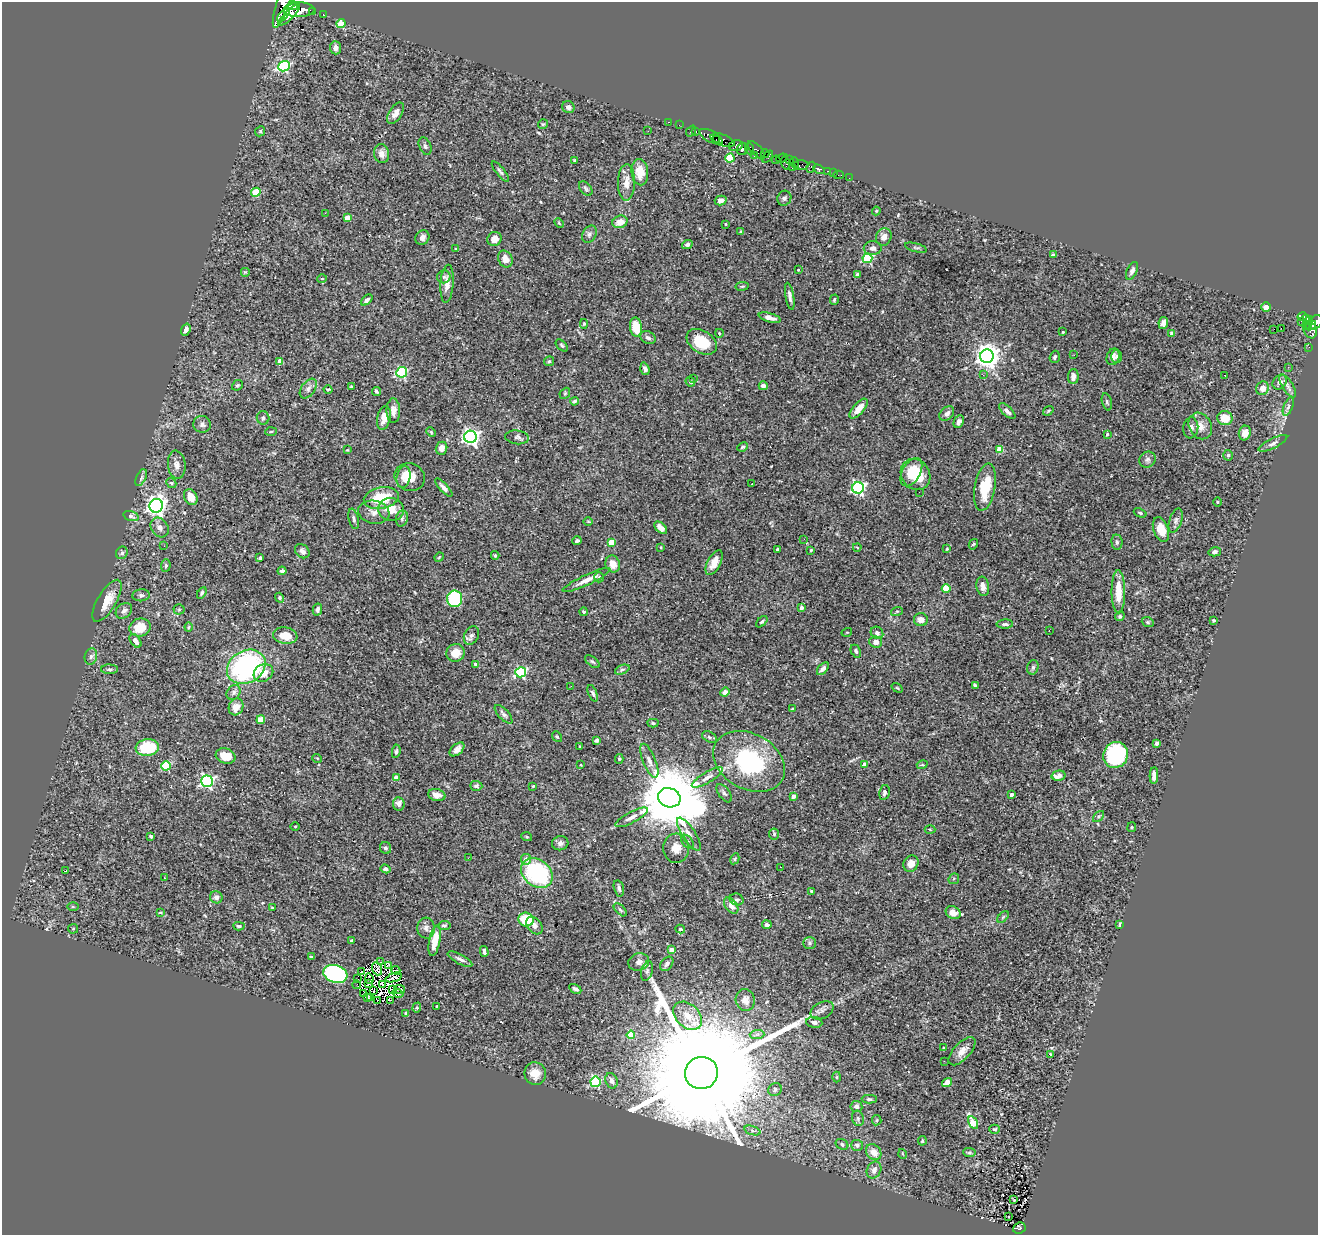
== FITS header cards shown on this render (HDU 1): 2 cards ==
NAXIS1  =                 1316
NAXIS2  =                 1233

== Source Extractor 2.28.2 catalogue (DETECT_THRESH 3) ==
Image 1316 x 1233 px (HDU 1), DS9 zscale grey, 1 PNG px = 1 image px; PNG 1320 x 1237 px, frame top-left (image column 1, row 1233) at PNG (2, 2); each listed source drawn as its Kron ellipse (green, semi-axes under 4 px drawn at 4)
Background 0.518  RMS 0.019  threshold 0.0582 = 3 sigma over >= 5 px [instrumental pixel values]
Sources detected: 405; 2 with non-positive FLUX_AUTO (blend fragments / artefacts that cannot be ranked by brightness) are neither listed nor drawn; the other 403 listed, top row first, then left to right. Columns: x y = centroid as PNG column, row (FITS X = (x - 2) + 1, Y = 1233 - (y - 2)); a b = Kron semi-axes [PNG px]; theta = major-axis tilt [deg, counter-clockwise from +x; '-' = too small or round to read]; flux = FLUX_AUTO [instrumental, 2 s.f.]
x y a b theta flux
282 5 24 6 72 5300
292 6 5 4 - 1500
299 10 15 7 2 7000
312 11 3 3 - 180
323 14 2 2 - 4.9
283 15 8 4 47 1800
289 15 14 4 45 2600
341 24 4 4 - 27
336 48 6 5 - 5.9
284 66 6 5 - 150
568 107 6 6 - 4.7
395 113 12 6 58 8.9
668 122 3 2 - 16
543 124 5 5 - 1.6
679 125 2 2 - 6.6
260 131 5 4 - 1.6
648 131 3 2 - 1.1
691 131 6 3 50 33
696 132 3 3 - 41
711 137 13 5 -28 640
716 139 3 2 - 200
722 140 12 5 -20 500
425 146 9 6 -66 3.1
736 146 7 5 10 600
742 149 6 5 - 610
749 149 5 3 - 470
756 150 11 5 -48 280
381 154 9 7 -80 7.6
765 154 4 3 - 180
754 156 4 3 - 370
767 157 7 4 50 430
730 158 4 4 - 54
782 158 6 3 21 260
574 160 3 2 - 1
776 160 4 3 - 200
789 160 3 2 - 19
786 163 7 3 -74 240
795 163 5 2 - 46
801 165 7 5 2 55
792 167 3 2 - 13
811 167 6 4 61 540
819 169 6 3 -29 100
500 171 13 4 -51 3.7
640 172 13 8 -85 16
828 172 4 3 - 44
833 173 2 2 - 5
839 175 5 2 - 13
849 178 2 2 - 6
626 183 18 8 89 13
586 188 8 5 -51 2.7
256 192 5 4 - 52
784 198 7 7 - 4
721 200 6 4 14 6.9
876 211 4 4 - 1.2
325 213 2 2 - 14
348 217 4 4 - 14
620 222 7 6 - 13
559 223 5 3 - 1.3
726 224 3 2 - 1.3
741 232 3 3 - 1.9
589 234 9 6 62 4.5
884 237 9 7 68 7.7
422 238 8 6 50 5.6
494 239 7 6 - 8.2
687 244 5 4 - 3.4
873 248 9 7 2 5.7
916 248 11 3 -15 2
456 249 4 4 - 1.6
1053 255 4 3 - 3.6
867 258 5 5 - 94
505 259 9 7 -65 12
798 270 4 3 - 0.95
1132 271 9 5 65 4.5
245 272 5 5 - 1.7
857 275 4 3 - 4.4
444 277 6 6 - 3.5
322 278 5 3 - 1.1
447 284 19 6 86 12
742 286 7 3 8 1.4
790 296 13 4 -80 5.2
367 300 7 4 43 2.9
834 300 5 4 - 1.9
1266 307 5 4 - 8.6
1302 316 5 3 - 140
770 318 11 4 -15 6.7
1307 319 4 3 - 170
1301 321 2 2 - 3.6
1316 322 8 5 56 600
1163 323 6 4 81 4.5
1307 323 7 3 68 120
584 324 5 4 - 1.7
1311 325 6 3 39 450
636 327 9 6 -81 29
1281 328 2 2 - 320
1274 329 3 2 - 0.82
186 330 6 4 69 3.8
1310 330 8 6 -70 310
1063 332 3 2 - 1.4
719 333 4 4 - 1.8
1172 333 4 4 - 6.9
648 338 8 6 -24 4.1
702 342 16 11 -32 37
562 345 7 4 -45 2.1
1309 347 2 2 - 4
1074 355 3 2 - 1
987 356 7 6 - 1200
1116 356 6 5 - 3.1
1055 357 6 5 - 2.9
1113 357 8 6 72 5.4
280 361 4 4 - 11
549 361 5 5 - 2
1288 367 3 2 - 0.9
645 369 6 4 -72 4.6
402 372 5 5 - 150
983 375 3 2 - 2.3
1225 375 2 2 - 0.67
1073 376 7 5 87 6.5
693 378 3 2 - 2.2
690 382 5 4 - 2.3
1280 382 8 6 52 7.3
237 385 6 4 41 1.9
351 386 4 2 - 0.95
763 386 4 4 - 4.7
1288 386 13 5 -59 5.3
1263 388 7 6 - 9.2
308 389 11 7 54 5.2
328 389 4 3 - 1.1
376 391 4 3 - 1.8
565 393 6 4 47 1.7
574 401 4 4 - 2.3
1107 402 9 5 -75 2.6
1288 407 10 4 68 3.4
859 409 12 5 49 14
393 411 12 7 -88 7.8
1007 411 10 4 -44 5.2
1048 411 6 3 36 1.3
947 414 8 6 43 5
263 418 6 6 - 3.6
384 418 12 6 78 11
1225 418 7 7 - 22
959 422 6 4 64 3.6
202 424 9 8 - 4.7
1200 426 14 10 -60 13
1191 428 10 7 83 5.9
271 432 6 3 3 1.5
431 432 5 3 - 1.3
1245 433 7 6 - 8.7
1107 434 4 3 - 1.3
470 437 6 6 - 490
517 437 12 7 -7 4.4
1273 443 16 5 27 5.2
742 447 5 3 - 1.7
441 448 6 5 - 8.1
347 450 3 3 - 1.2
1000 450 4 4 - 21
1228 455 5 4 - 2
1148 460 8 7 - 4.3
177 465 14 8 -83 8.1
911 472 15 9 60 25
916 474 16 14 -55 43
403 477 11 6 80 6.9
410 477 15 13 -21 20
141 478 9 4 64 3.2
171 483 5 4 - 1.8
752 484 2 2 - 0.81
985 487 24 10 80 40
444 488 12 4 -47 4.7
858 488 6 5 - 260
919 492 3 2 - 1.2
191 497 8 6 -64 16
381 498 18 10 11 45
1217 502 5 3 - 1.1
156 506 7 6 - 650
391 509 13 11 -5 20
374 512 16 11 -10 11
1140 513 6 4 -22 2.1
131 516 8 4 -15 2.6
402 518 8 6 75 3.2
354 519 10 5 -77 3.7
1176 520 12 6 70 4.9
588 521 4 3 - 1.1
160 527 10 8 -53 7.6
661 528 8 4 -42 7
1161 530 13 7 -70 20
804 539 2 2 - 1.6
577 541 5 4 - 2.6
611 542 4 4 - 26
1117 542 7 5 -86 2.9
973 544 5 4 - 1.5
164 546 2 2 - 1.5
661 547 3 2 - 1
857 547 4 2 - 1
778 549 3 3 - 3
947 549 4 3 - 1.2
811 550 3 3 - 1.9
302 551 8 6 -41 5.7
1215 552 6 4 14 2.5
122 553 6 5 - 3.7
495 555 4 3 - 1.6
439 557 5 4 - 1.3
260 558 4 3 - 2.5
714 563 13 6 63 12
613 564 8 7 - 13
166 566 6 4 85 2.2
282 571 4 3 - 2.8
599 577 5 5 - 1.9
586 580 26 5 25 12
983 586 10 6 -80 7.2
946 588 4 4 - 31
1118 592 21 6 -90 25
202 593 6 4 61 2.1
141 595 8 6 6 4.4
280 598 5 4 - 2.1
455 599 8 7 - 120
107 601 24 9 59 22
801 608 4 3 - 5.7
179 609 5 5 - 1.9
317 609 6 4 77 3.5
124 611 9 7 41 4.8
897 611 6 3 19 1.5
583 612 4 4 - 1.7
1120 616 5 4 - 2.4
921 620 7 6 - 7.8
1213 620 4 4 - 1.9
762 622 7 4 45 2.2
1148 622 6 4 -21 2.1
1005 624 8 4 1 3.1
189 627 4 4 - 1.5
140 628 10 9 - 26
1049 630 3 2 - 1.3
847 632 5 3 - 1.2
877 633 7 5 -45 4.7
471 635 10 7 62 4.4
285 636 12 8 -9 21
135 641 8 5 -55 6.7
876 642 6 5 - 7.3
856 651 7 4 -63 2.8
455 653 9 8 - 16
91 656 8 6 75 3.8
592 662 8 4 -40 2.5
476 664 3 3 - 2.4
246 667 20 16 30 220
1033 667 7 5 74 2.8
110 669 8 4 0 3.2
823 669 7 4 48 4.1
622 670 7 4 22 2.3
521 672 5 5 - 140
263 673 10 8 31 15
975 685 4 3 - 2.6
571 686 2 2 - 3.7
897 688 6 3 -37 1.2
234 692 8 6 48 3.9
725 692 5 4 - 7.2
593 693 9 4 -68 3.1
236 707 8 7 - 15
792 709 3 3 - 1.2
504 714 12 5 -47 4
261 720 4 4 - 29
653 723 5 4 - 2
557 737 6 4 -52 1.7
709 737 8 5 -28 2.7
597 740 4 3 - 2.3
1157 743 4 3 - 5.4
580 747 3 2 - 0.91
147 748 11 8 7 56
457 749 9 5 42 6.8
396 751 7 4 82 2.5
1116 755 13 12 - 150
226 756 10 7 -18 17
317 758 5 3 - 1
619 759 5 4 - 1.7
649 761 18 6 -68 8.6
749 761 38 27 -29 140
864 764 4 3 - 6.4
581 765 3 2 - 0.83
922 765 5 3 - 1.3
166 766 4 4 - 55
1154 775 8 4 88 5.9
1059 776 7 5 13 13
396 777 4 4 - 12
707 777 17 5 31 8.2
207 781 6 5 - 280
476 786 6 5 - 3
533 786 3 3 - 1.3
884 792 7 5 78 3.4
724 793 10 5 -54 4.1
437 795 9 6 -14 9.7
1011 795 3 3 - 5.2
793 796 4 4 - 7.9
669 798 11 9 -20 16000
399 804 6 6 - 7.2
631 817 18 5 28 8.4
1098 817 6 4 45 2.1
295 826 5 3 - 1
1132 827 5 4 - 1.5
930 829 5 3 - 1.3
689 834 19 6 -57 10
774 834 5 5 - 1.6
151 836 4 3 - 3
527 837 5 3 - 1.3
687 842 7 5 -52 2.9
560 843 8 7 - 4.5
385 848 6 5 - 2.7
676 848 14 13 - 13
468 858 2 2 - 2.4
526 859 5 5 - 8.9
735 859 6 4 61 1.5
911 864 8 7 - 10
780 867 3 2 - 1.6
386 869 5 4 - 3.3
65 871 3 3 - 25
537 873 17 13 -37 140
164 878 3 2 - 1.6
954 879 5 5 - 2
619 888 8 5 -75 3.9
811 891 4 3 - 2.3
216 897 6 6 - 5.6
737 899 7 5 -19 3.1
731 906 9 6 -55 9.4
73 907 5 4 - 1.3
272 908 4 3 - 1.5
620 910 8 4 -45 2.6
160 912 4 2 - 0.97
953 913 8 6 -29 11
1003 917 7 4 46 2.2
526 920 8 7 - 41
444 925 6 4 6 2.3
767 925 4 4 - 4
1120 925 4 3 - 4.9
239 926 6 4 -3 1.7
535 926 10 6 -51 7.1
426 928 10 8 -86 5.6
73 929 5 4 - 1.4
680 929 5 4 - 2.1
352 940 3 3 - 2.4
435 940 16 5 78 18
809 943 6 5 - 2.6
671 950 4 4 - 14
484 951 5 3 - 3.4
311 957 4 4 - 1.8
460 959 14 5 -28 4.7
381 962 2 2 - 0.77
639 962 10 8 15 7.1
667 964 8 5 53 4.1
388 965 3 2 - 1.7
377 969 7 4 -69 0.59
396 970 4 3 - 3.2
647 971 10 5 75 3.7
361 972 3 2 - 1.4
335 974 12 8 -18 190
394 978 8 3 19 1.1
357 979 3 2 - 1.7
369 979 5 2 - 0.73
369 983 4 3 - 0.17
382 984 4 3 - 1.6
357 985 4 2 - 0.95
392 989 4 2 - 0.83
399 989 5 2 - 1.8
575 989 6 4 -29 3.4
374 991 3 2 - 0.28
398 993 5 3 - 1.9
363 994 3 2 - 1.6
368 997 3 2 - 0.43
371 998 3 2 - 0.84
391 1000 3 2 - 0.96
745 1000 11 9 -79 8.1
377 1001 3 2 - 1.4
437 1006 3 2 - 0.92
417 1008 5 4 - 1.8
822 1010 12 8 28 6.3
406 1013 3 3 - 2.3
688 1016 17 11 -42 21
814 1022 8 5 -7 4.2
757 1034 7 4 1 3.2
631 1035 4 4 - 43
944 1048 4 2 - 1.1
962 1051 17 8 47 12
1050 1054 3 2 - 0.82
944 1061 3 2 - 1.4
701 1073 16 16 - 100000
535 1074 11 11 - 15
837 1077 5 3 - 1.4
611 1081 8 6 -67 5.9
595 1082 5 5 - 130
947 1083 5 4 - 9.7
775 1090 7 6 - 3.6
869 1099 7 4 -1 2.6
856 1106 6 5 - 5.7
858 1118 8 5 -71 3
877 1120 5 4 - 1.9
973 1123 7 4 -60 50
994 1129 5 4 - 1.8
752 1131 8 3 -19 3
922 1141 5 3 - 1.5
842 1144 7 5 -31 3.3
857 1145 6 5 - 3.6
874 1152 8 7 - 11
969 1153 6 4 -6 1.9
903 1154 5 3 - 1
874 1170 9 7 64 7.6
1014 1200 3 2 - 0.92
1008 1217 3 3 - 3.1
1019 1228 6 5 - 43
At the frame edge (FLAGS 8, measured only in part): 2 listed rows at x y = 282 5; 1316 322
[2 non-positive-flux detections neither listed nor drawn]